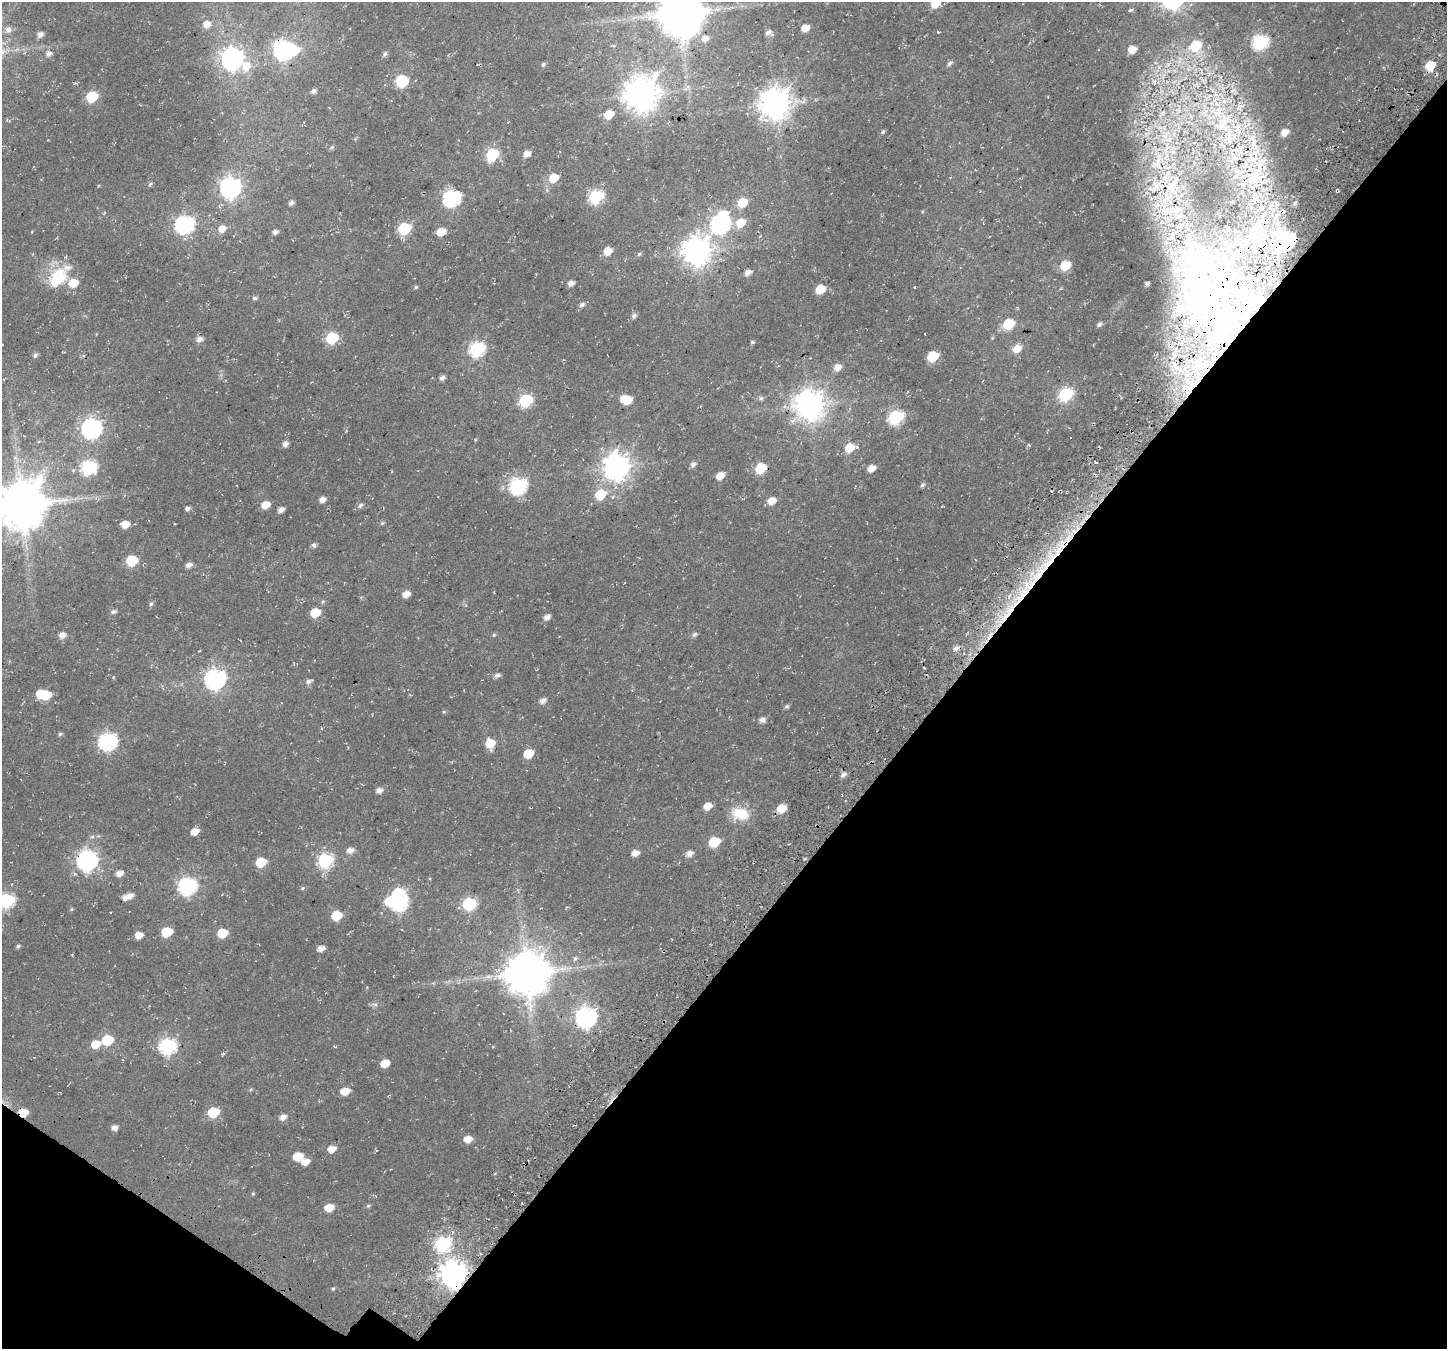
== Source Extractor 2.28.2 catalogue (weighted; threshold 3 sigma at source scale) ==
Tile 15 of 4 x 4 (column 3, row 4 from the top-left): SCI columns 3123-4567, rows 479-1825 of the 6237 x 6280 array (HDU 1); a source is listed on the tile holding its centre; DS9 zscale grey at full resolution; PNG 1449 x 1351 px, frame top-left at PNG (2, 2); no overlay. Shown black and unused: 36% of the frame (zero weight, under 3 of 4 exposures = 13% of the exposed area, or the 3 px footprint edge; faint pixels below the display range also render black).
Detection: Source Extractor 2.28.2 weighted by HDU 2 'WHT'; one run over the whole footprint, this tile lists its part. Background 0.0184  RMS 0.0048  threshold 0.0215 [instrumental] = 3 sigma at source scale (4.5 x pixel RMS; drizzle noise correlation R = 1.50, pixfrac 1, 0.0396/0.0396 arcsec/px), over >= 5 px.
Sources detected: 216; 8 inside a brighter object's white glare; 3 cosmic-ray / hot-pixel residue — not listed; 15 inside a brighter listed object's ellipse — not listed separately; the other 190 listed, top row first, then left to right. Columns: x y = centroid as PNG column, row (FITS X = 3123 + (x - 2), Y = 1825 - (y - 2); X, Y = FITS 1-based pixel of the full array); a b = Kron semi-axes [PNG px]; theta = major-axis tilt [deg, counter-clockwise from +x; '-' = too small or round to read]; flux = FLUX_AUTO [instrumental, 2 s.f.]
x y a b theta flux
935 3 9 8 - 7.3
1130 10 6 4 19 0.74
680 13 13 12 - 2000
206 24 7 6 - 3.7
805 28 6 6 - 4.5
8 30 8 7 - 2.3
938 32 4 3 - 0.38
768 33 7 6 - 2.1
40 34 6 5 - 2.2
705 38 8 6 29 3.2
1260 42 8 7 - 88
1196 46 8 7 - 20
284 50 9 8 - 170
1132 50 6 5 - 5.8
24 53 5 3 - 0.41
48 54 7 6 - 2.1
385 54 7 5 71 1.2
232 59 9 8 - 260
950 63 7 5 46 1.3
246 66 11 11 - 6.9
1430 66 7 6 - 12
402 81 7 7 - 35
1154 82 6 6 - 1.4
1196 85 10 4 14 1.6
1212 90 7 4 -72 1.2
313 91 6 5 - 1.7
641 94 12 10 39 880
92 97 7 6 - 28
775 104 10 9 - 760
1163 112 9 5 63 1.4
609 114 7 6 - 11
1223 123 31 22 61 23
883 132 6 4 47 0.73
1284 132 6 5 - 3.8
1164 136 7 4 -19 1.2
1254 142 10 5 90 2.1
331 147 6 5 - 0.93
527 154 7 6 - 3.2
492 155 8 7 - 32
1255 177 25 20 12 15
554 178 8 7 - 8.8
150 184 6 4 46 0.71
1172 185 15 9 40 3.6
230 187 9 8 - 220
596 197 8 6 30 66
452 198 8 7 - 110
291 203 6 4 42 1.5
742 203 7 6 - 11
1167 210 11 5 45 1.7
104 213 7 3 58 0.45
740 223 9 7 28 8.4
720 224 11 8 64 160
185 225 9 8 - 140
1256 228 22 14 83 14
222 229 7 6 - 4.1
404 229 7 6 - 41
275 232 5 5 - 1.7
441 232 7 5 20 7.9
1285 240 10 9 - 170
608 251 7 6 - 6.1
697 251 10 9 - 620
639 254 5 5 - 0.72
1065 265 8 6 36 14
1199 269 68 54 84 68
747 273 6 4 33 3.1
58 278 30 20 49 19
571 283 6 5 - 2.4
416 287 5 4 - 0.62
914 287 3 2 - 0.35
820 289 6 6 - 11
254 298 6 4 2 0.87
582 305 7 5 34 1.4
1245 313 42 22 76 47
634 316 7 6 - 1.5
1008 324 7 6 - 23
1099 324 7 5 43 1.5
332 338 7 6 - 36
199 339 7 6 - 2.5
752 342 5 4 - 0.64
477 349 8 7 - 88
1017 349 8 6 33 5.8
35 355 7 5 47 1
933 356 7 6 - 22
837 367 7 6 - 3.6
442 378 6 5 - 1.6
1065 394 8 7 - 58
761 398 7 6 - 1.1
525 400 8 6 32 44
627 400 8 6 50 7.3
809 405 10 10 - 650
895 417 8 7 - 72
92 428 9 8 - 190
285 444 6 5 - 2.3
1029 445 5 3 - 0.5
849 448 8 6 26 11
693 465 6 5 - 1.7
89 467 8 7 - 78
617 467 10 9 - 530
760 468 7 6 - 20
871 468 7 5 35 4.7
720 476 7 5 35 5.1
922 485 7 5 33 1
518 486 8 7 - 110
600 495 8 7 - 16
322 500 6 5 - 2.9
772 501 7 5 28 5.3
22 504 14 13 - 2300
265 505 7 6 - 5.9
360 505 7 6 - 1.4
187 509 5 5 - 1.4
281 510 6 5 - 2.3
382 523 6 4 44 0.64
125 524 7 6 - 4.8
314 545 5 5 - 1.4
1058 551 17 7 63 6.7
132 561 7 6 - 26
189 565 7 5 20 2.2
406 594 6 5 - 4.1
1022 596 43 10 52 26
151 604 6 5 - 0.91
113 612 7 5 13 1.3
315 613 7 6 - 12
547 617 7 5 36 2.3
694 634 6 5 - 1.2
62 635 7 6 - 2.8
494 635 5 4 - 0.53
956 648 10 5 27 2
497 675 7 5 24 1.4
215 679 9 8 - 200
309 682 8 6 27 1.6
46 695 7 6 - 12
542 701 7 5 37 2.1
787 706 6 5 - 0.87
444 712 5 4 - 0.59
762 720 6 5 - 2.2
60 734 5 5 - 0.72
108 741 9 7 16 130
490 743 7 7 - 9.9
528 753 7 6 - 11
843 775 7 5 29 1.8
379 790 6 5 - 2.5
707 806 7 6 - 5.2
781 808 7 6 - 9.9
740 814 25 16 -9 11
194 831 7 5 27 4.8
714 842 7 6 - 19
350 850 7 6 - 2.8
635 853 6 5 - 3.5
690 853 7 6 - 2.8
87 860 9 8 - 210
325 860 8 7 - 70
261 862 7 6 - 14
119 873 6 5 - 3.3
187 886 9 8 - 120
302 888 5 5 - 0.66
130 896 8 6 28 2.9
6 900 8 7 - 75
388 901 10 8 61 5.2
398 902 9 7 22 110
469 904 8 7 - 53
71 909 5 4 - 0.56
336 916 7 6 - 14
167 932 7 6 - 17
222 933 7 6 - 12
139 935 6 5 - 4.5
18 946 5 4 - 0.86
321 948 7 5 21 3
575 958 7 5 48 0.97
527 973 13 12 - 1900
375 1004 9 4 -8 1.1
586 1017 9 8 - 210
107 1040 8 6 17 20
96 1044 8 7 - 6.8
168 1046 9 7 17 110
385 1063 7 5 23 7.8
345 1091 8 6 15 6.7
23 1112 7 6 - 8.9
213 1112 7 6 - 21
283 1117 7 6 - 2.6
114 1128 6 5 - 2.2
468 1139 7 6 - 5
331 1149 7 6 - 4.5
298 1156 7 6 - 10
305 1161 7 6 - 4.3
253 1194 5 3 - 0.44
368 1206 5 4 - 0.67
329 1208 7 6 - 7.4
443 1244 8 7 - 79
453 1274 10 9 - 510
333 1289 5 4 - 0.67
Overlapping masked pixels (flux is a lower limit): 8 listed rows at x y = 284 50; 1285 240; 1199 269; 1245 313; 1058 551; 1022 596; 23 1112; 453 1274
Isophote crosses this tile's border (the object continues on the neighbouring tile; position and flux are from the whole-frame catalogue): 4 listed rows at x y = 935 3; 680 13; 22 504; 6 900